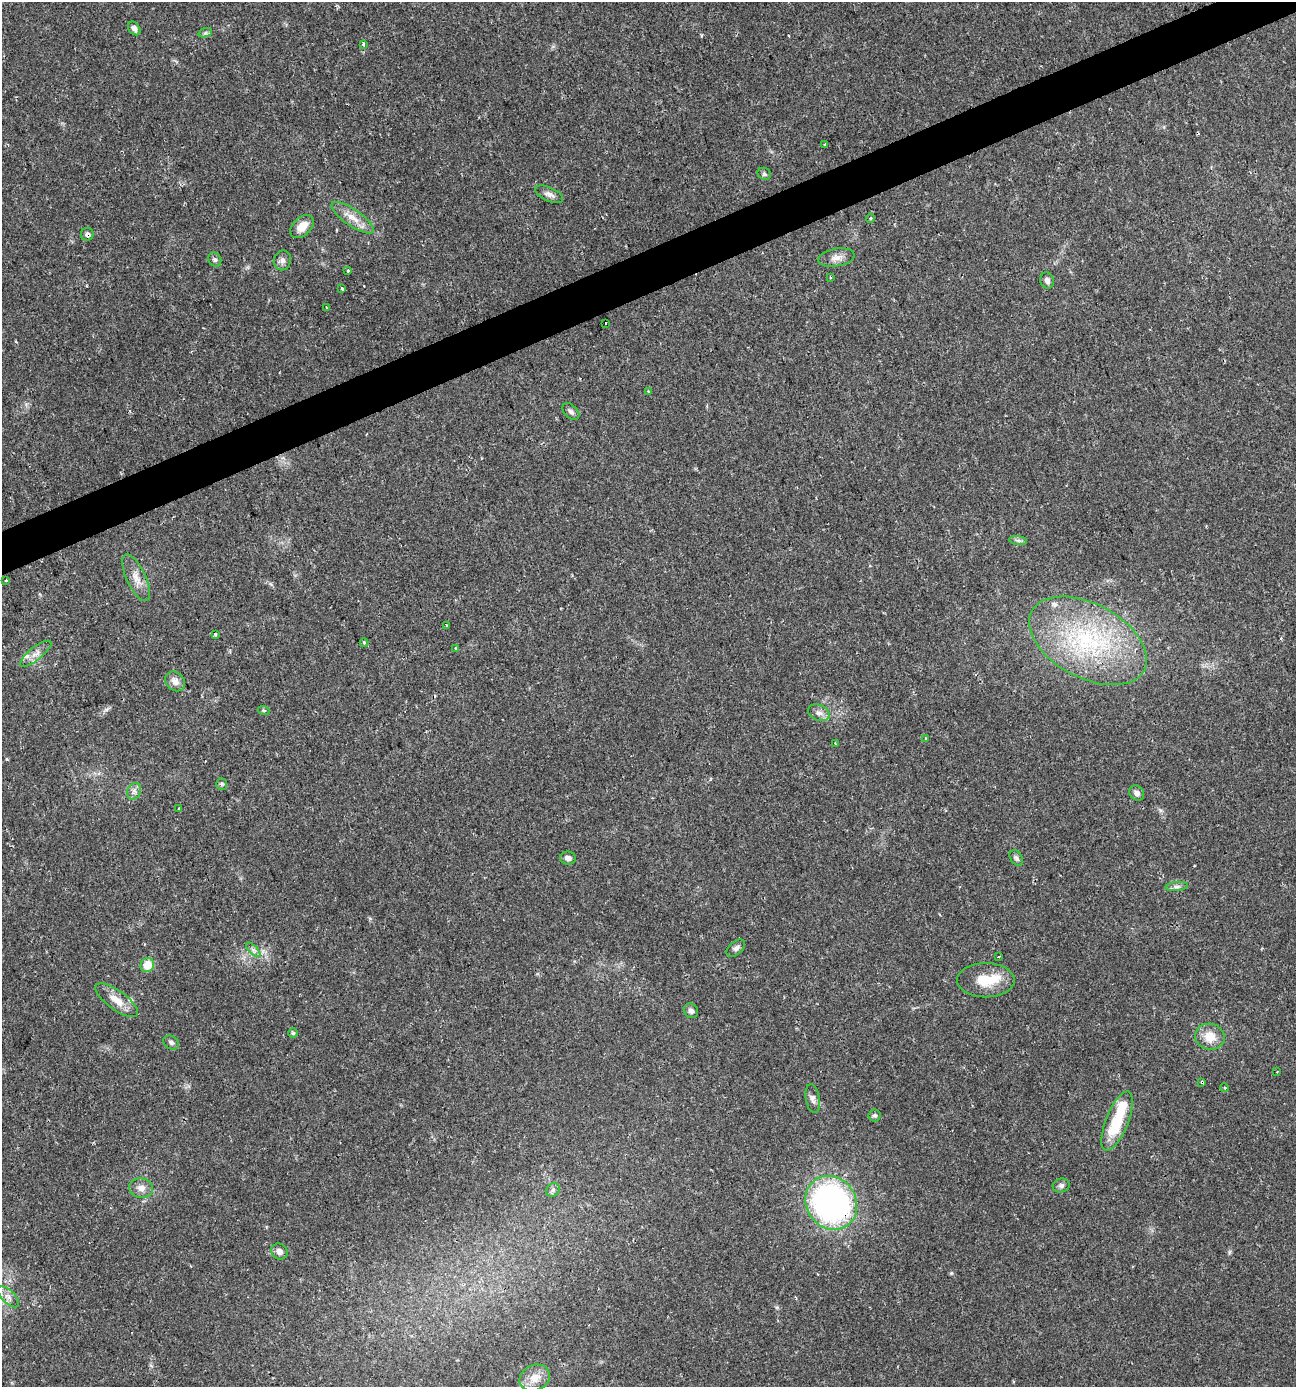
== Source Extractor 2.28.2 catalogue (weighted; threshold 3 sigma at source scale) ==
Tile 10 of 4 x 4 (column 2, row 3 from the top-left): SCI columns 1429-2722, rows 1386-2770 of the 5390 x 5540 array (HDU 1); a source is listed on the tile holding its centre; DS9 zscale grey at full resolution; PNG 1298 x 1389 px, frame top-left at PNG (2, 2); each listed source drawn as its Kron ellipse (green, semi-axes under 4 px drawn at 4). Shown black and unused: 3% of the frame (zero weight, under 2 of 3 exposures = <1% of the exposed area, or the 3 px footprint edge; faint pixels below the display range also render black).
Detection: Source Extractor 2.28.2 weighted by HDU 2 'WHT'; one run over the whole footprint, this tile lists its part. Background 0.0336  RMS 0.0032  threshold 0.0146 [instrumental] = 3 sigma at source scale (4.5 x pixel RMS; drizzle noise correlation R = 1.50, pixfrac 1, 0.0396/0.0396 arcsec/px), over >= 5 px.
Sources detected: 73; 2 inside a brighter object's white glare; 3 cosmic-ray / hot-pixel residue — neither listed nor drawn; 3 inside a brighter listed object's ellipse — not listed separately; the other 65 listed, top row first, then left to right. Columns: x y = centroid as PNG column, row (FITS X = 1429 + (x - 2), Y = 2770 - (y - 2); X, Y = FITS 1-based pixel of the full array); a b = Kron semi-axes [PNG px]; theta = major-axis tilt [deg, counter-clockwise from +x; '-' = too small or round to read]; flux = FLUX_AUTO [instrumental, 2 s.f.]
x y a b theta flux
134 28 7 5 -53 1.3
205 33 7 4 18 0.68
363 44 4 3 - 0.78
824 144 3 2 - 0.47
764 174 7 6 - 0.75
549 194 15 6 -23 1.6
353 218 25 8 -34 4.1
870 218 4 4 - 0.39
302 227 14 9 42 3.9
87 234 6 6 - 0.97
836 257 18 9 10 2.5
215 260 7 6 - 0.84
282 260 10 8 77 1.5
348 271 3 2 - 0.37
830 278 3 2 - 0.42
1047 280 8 7 - 1.3
342 288 3 3 - 0.55
326 307 3 2 - 0.4
605 323 3 2 - 0.46
648 391 3 2 - 0.24
571 412 10 6 -44 1
1018 541 9 4 -9 0.76
136 578 25 9 -65 3.7
6 580 3 3 - 1.2
446 625 3 3 - 1
215 634 3 3 - 0.82
1088 641 64 37 -28 49
364 643 4 3 - 0.58
456 649 4 2 - 0.3
36 654 19 6 38 2.3
175 681 11 9 -48 2.3
264 711 6 3 -20 0.41
819 713 11 7 -23 1.7
926 739 3 2 - 0.45
835 743 3 2 - 0.22
222 784 6 5 - 0.55
134 791 8 6 64 1.3
1137 793 8 6 -51 1.5
179 809 3 2 - 0.56
568 858 8 6 -2 1.3
1016 858 8 6 -55 0.9
1177 886 11 4 5 0.92
736 948 11 6 40 1.1
253 950 9 3 -45 0.82
999 956 3 2 - 0.47
147 965 7 6 - 5.6
986 980 29 17 -1 8.5
117 1000 25 9 -36 4.5
691 1011 7 6 - 1.1
293 1033 4 4 - 0.42
1210 1037 15 13 -13 5.3
171 1042 8 6 -33 0.91
1277 1072 3 2 - 0.32
1202 1082 3 3 - 0.85
1225 1088 4 3 - 0.32
813 1099 14 7 -79 1.4
875 1115 6 6 - 0.62
1117 1121 31 11 68 14
1061 1185 8 7 - 1.1
141 1188 12 10 -9 2.2
553 1190 7 6 - 0.9
831 1203 28 25 -54 100
279 1251 8 7 - 1.7
8 1297 13 6 -44 2
535 1378 16 12 25 4.4
Overlapping masked pixels (flux is a lower limit): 3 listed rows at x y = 87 234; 1202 1082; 831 1203
Unlisted compact peaks at least as high as the median listed source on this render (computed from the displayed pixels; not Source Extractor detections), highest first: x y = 106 710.